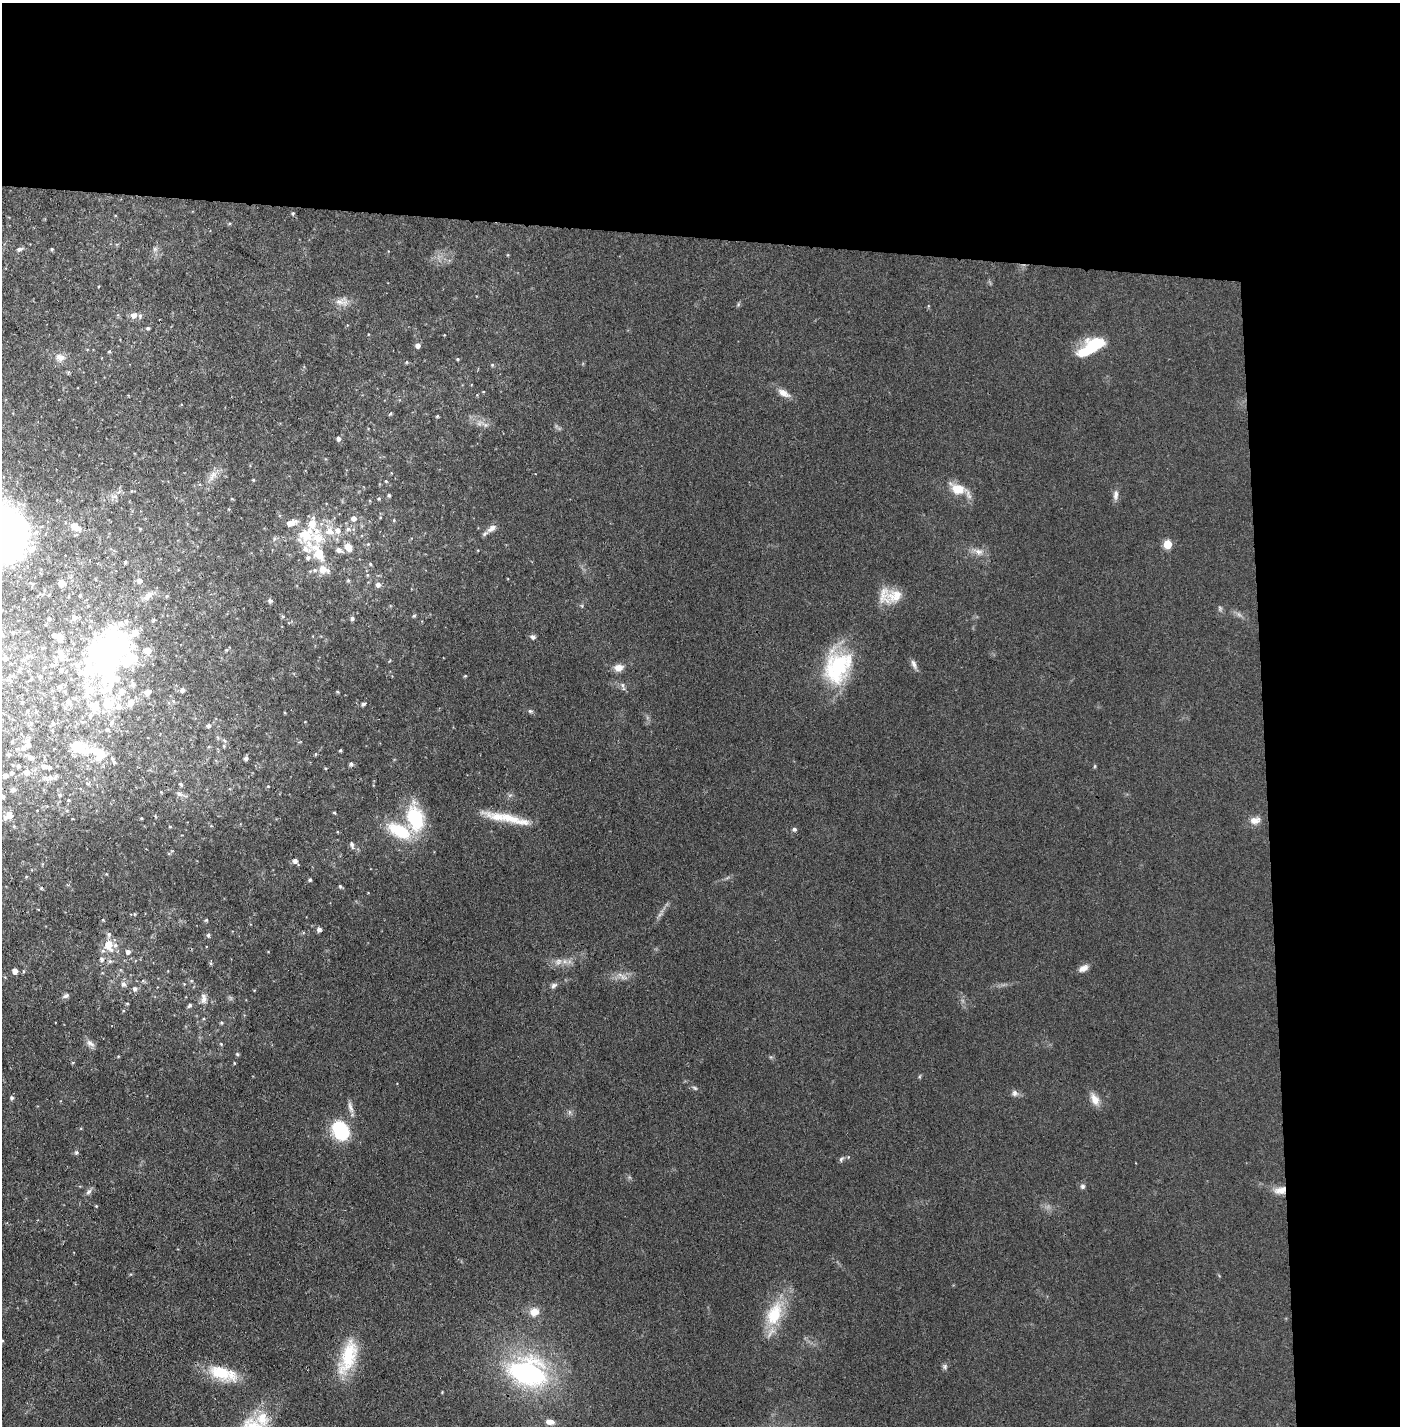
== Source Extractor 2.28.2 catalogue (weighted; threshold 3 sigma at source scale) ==
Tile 3 of 3 x 3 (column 3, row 1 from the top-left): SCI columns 2848-4245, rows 2850-4273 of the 4296 x 4273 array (HDU 1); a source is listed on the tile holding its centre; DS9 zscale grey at full resolution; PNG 1402 x 1428 px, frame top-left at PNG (2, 3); no overlay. Shown black and unused: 24% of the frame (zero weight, under 3 of 4 exposures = <1% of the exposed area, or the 3 px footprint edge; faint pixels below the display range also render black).
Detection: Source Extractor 2.28.2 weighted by HDU 2 'WHT'; one run over the whole footprint, this tile lists its part. Background 0.0706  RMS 0.0071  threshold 0.0318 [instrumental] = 3 sigma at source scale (4.5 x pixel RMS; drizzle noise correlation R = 1.50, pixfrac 1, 0.05/0.05 arcsec/px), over >= 5 px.
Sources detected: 236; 1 too faint to see at this stretch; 6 inside a brighter object's white glare — not listed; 31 inside a brighter listed object's ellipse — not listed separately; the other 198 listed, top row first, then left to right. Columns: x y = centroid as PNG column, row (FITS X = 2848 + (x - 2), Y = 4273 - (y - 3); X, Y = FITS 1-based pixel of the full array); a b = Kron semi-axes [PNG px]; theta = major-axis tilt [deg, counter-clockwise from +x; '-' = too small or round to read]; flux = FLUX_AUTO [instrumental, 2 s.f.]
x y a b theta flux
293 213 5 4 - 0.96
19 249 10 5 17 2.2
52 249 4 4 - 0.97
155 249 7 7 - 2
342 302 21 10 0 6.4
134 315 7 7 - 4.2
148 328 5 4 - 1.1
418 345 5 5 - 3.6
1092 348 29 14 34 34
109 351 5 4 - 0.83
60 357 13 10 -10 5.6
458 359 4 4 - 0.88
407 362 5 3 - 0.69
492 365 5 4 - 0.92
784 393 18 8 -30 6
390 414 5 4 - 0.86
437 416 4 4 - 0.9
479 423 9 6 36 2.7
338 439 5 5 - 2.4
212 476 21 9 54 7.2
253 480 4 3 - 0.69
386 481 4 3 - 0.76
959 489 27 12 -27 15
389 495 5 4 - 1.1
1116 495 15 7 86 3.5
115 496 8 6 16 3
232 499 5 3 - 0.54
379 499 5 4 - 0.92
380 517 4 4 - 0.67
353 518 6 6 - 4
394 520 4 4 - 0.77
75 527 15 8 -35 7
492 528 16 8 34 4.6
140 529 4 4 - 0.79
348 529 7 6 - 2.2
337 530 8 7 - 4.4
306 534 29 25 53 31
274 539 6 4 72 1.2
368 544 4 4 - 0.79
1168 544 5 5 - 25
348 547 7 5 -57 11
32 549 10 8 82 4.3
339 550 9 6 -23 3.4
978 552 15 9 -23 5.6
125 562 4 4 - 0.87
370 564 5 4 - 0.94
323 569 7 7 - 8.4
315 570 7 5 14 1.8
367 575 6 4 -90 1
348 580 5 4 - 1.2
140 581 6 5 - 3.4
61 583 5 5 - 6.8
378 585 6 6 - 3
148 596 16 8 41 5.1
167 596 5 3 - 0.7
895 596 26 19 28 16
270 601 5 5 - 2
582 606 6 4 -72 0.86
1220 608 7 5 -71 1.4
1239 614 8 5 -44 2
283 616 5 3 - 0.82
414 616 5 4 - 1
74 617 7 7 - 2.3
49 618 4 4 - 1.1
352 618 5 4 - 1.9
153 620 5 4 - 0.87
13 633 4 4 - 0.89
55 635 5 4 - 1.9
533 637 6 5 - 2.2
60 640 6 6 - 3.2
116 647 35 26 -70 120
147 650 7 6 - 7.7
226 650 4 4 - 0.87
62 656 16 10 -83 6.7
5 658 7 6 - 2.9
914 664 13 6 -65 3
52 665 6 5 - 1.6
837 667 42 31 60 60
619 668 10 8 6 6.5
19 669 7 5 66 1.5
88 670 25 19 66 34
40 676 5 4 - 1.5
465 676 4 3 - 0.72
9 679 6 6 - 1.7
623 685 9 4 -81 1.6
60 686 7 6 - 1.8
182 690 6 5 - 2.2
65 691 5 5 - 0.92
121 692 13 9 58 8
147 692 8 6 26 4.7
337 692 4 3 - 0.69
22 702 4 3 - 0.92
68 702 11 6 -46 3.3
130 703 13 9 57 5.4
109 704 12 10 29 16
363 704 6 4 28 1.3
91 705 17 9 -46 8.1
27 711 5 3 - 0.63
530 711 7 5 -15 1.3
82 722 6 5 - 1.2
53 723 5 4 - 1.2
111 723 7 5 74 1.9
209 726 6 5 - 1.7
107 729 6 4 -15 1.3
12 741 4 3 - 0.79
27 741 7 5 65 2.3
224 746 5 5 - 1.1
78 747 25 12 -26 17
24 748 7 6 - 1.8
340 750 4 3 - 0.82
9 754 5 4 - 0.96
315 754 5 3 - 0.8
30 757 7 5 -21 2.8
246 758 6 5 - 2
114 762 7 5 -72 1.6
351 764 5 5 - 1.8
19 766 5 4 - 1.3
44 766 6 5 - 2.2
1095 766 6 3 71 0.72
325 768 5 3 - 0.63
27 772 6 6 - 4.5
12 773 4 4 - 1.5
5 776 5 4 - 3
50 778 7 6 - 2.8
181 784 6 4 -55 1.4
268 786 5 4 - 0.79
13 790 5 4 - 2.1
179 794 12 7 -20 3.6
60 795 5 4 - 0.83
510 795 7 4 18 1.3
3 796 5 4 - 1.9
334 813 4 3 - 0.84
10 815 10 7 -52 4.5
142 818 4 3 - 0.58
415 818 34 22 -77 40
510 818 64 9 -14 20
1255 820 15 9 7 5.7
170 827 5 4 - 0.75
794 829 5 5 - 1.5
352 845 11 5 -77 2.3
295 861 5 5 - 2.7
42 864 5 3 - 0.65
310 880 4 4 - 1.1
340 886 5 5 - 1.1
41 888 4 4 - 0.83
134 914 5 3 - 0.66
103 920 4 4 - 0.59
206 920 5 4 - 0.79
319 929 5 5 - 2.5
208 935 5 4 - 1.5
108 945 12 9 -71 13
128 952 6 6 - 2.5
101 959 8 6 -73 2.3
110 961 6 5 - 1.5
558 961 10 8 48 3.9
1083 968 13 7 27 4.2
15 971 5 4 - 5
23 971 5 3 - 0.74
621 976 16 5 -42 3.1
5 977 4 4 - 0.6
143 981 6 4 -17 0.96
123 984 7 6 - 2.8
184 984 4 4 - 0.57
554 985 9 6 29 2.2
135 989 8 6 -77 2.1
66 996 9 5 23 2
204 999 12 8 -85 4.4
127 1003 5 3 - 0.72
190 1005 7 5 50 1.4
221 1023 5 4 - 0.99
90 1043 13 8 -34 3.4
221 1044 5 3 - 0.71
237 1054 5 4 - 1
118 1056 5 3 - 0.6
73 1062 5 3 - 0.64
234 1063 5 3 - 0.58
920 1076 6 4 70 0.84
695 1088 8 5 -27 1.4
1015 1093 9 7 -50 2.7
12 1098 5 5 - 1.5
1095 1099 17 10 -63 6.7
350 1107 17 6 -74 3.6
570 1112 7 4 -90 1.4
340 1130 22 16 -65 39
76 1152 6 6 - 1.5
841 1159 8 6 61 1.5
1083 1186 7 6 - 1.9
1280 1190 16 9 8 7.1
89 1192 10 6 45 2.3
534 1312 14 12 25 7.3
774 1314 36 19 69 30
2 1341 4 3 - 0.71
348 1356 46 19 71 34
945 1366 8 7 - 1.7
528 1371 40 29 -15 130
222 1373 35 15 -17 29
262 1418 22 17 -75 18
550 1422 11 7 -13 4.7
Overlapping masked pixels (flux is a lower limit): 1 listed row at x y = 1280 1190
Isophote crosses this tile's border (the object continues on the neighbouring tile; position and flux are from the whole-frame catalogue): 2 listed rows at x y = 3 796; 2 1341
Unlisted compact peaks at least as high as the median listed source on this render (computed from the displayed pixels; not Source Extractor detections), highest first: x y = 172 851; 123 1011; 442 1392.